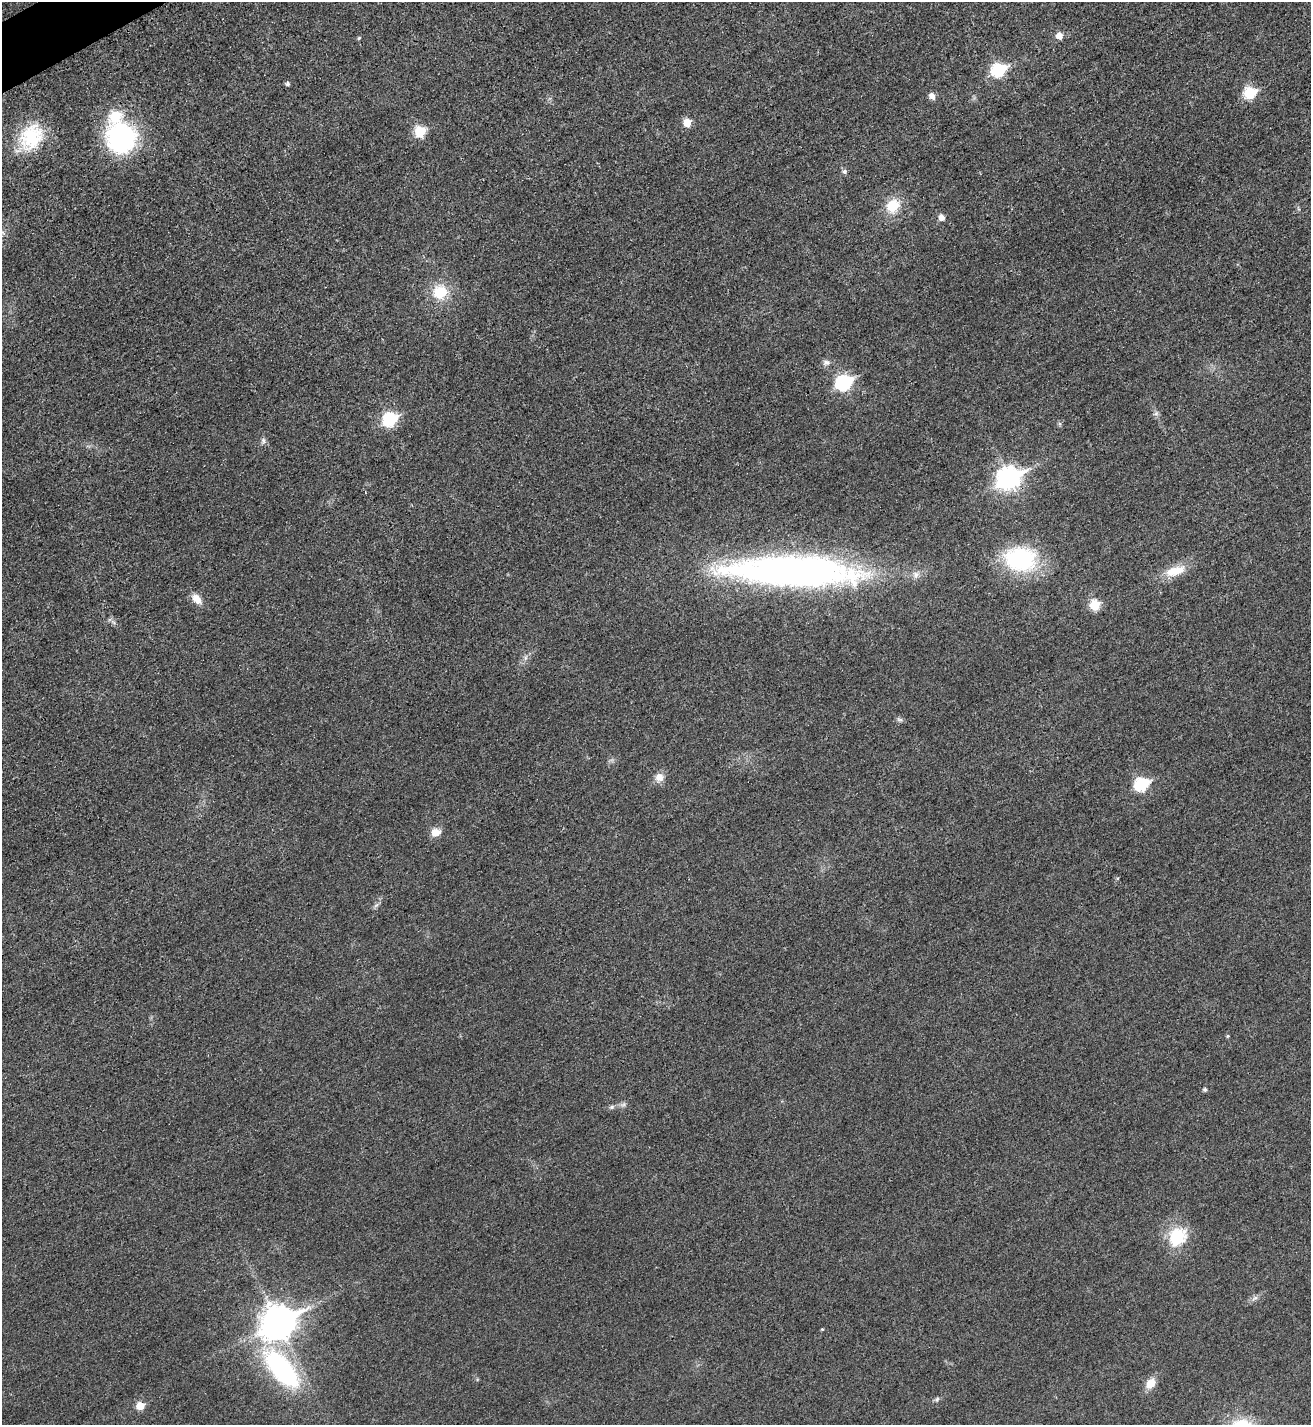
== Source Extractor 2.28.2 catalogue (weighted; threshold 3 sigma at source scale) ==
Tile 11 of 4 x 4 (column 3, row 3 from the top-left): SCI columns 2783-4091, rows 1440-2862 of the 5701 x 5713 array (HDU 1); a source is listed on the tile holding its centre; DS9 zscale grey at full resolution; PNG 1313 x 1427 px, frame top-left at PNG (2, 2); no overlay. Shown black and unused: <1% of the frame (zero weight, under 3 of 4 exposures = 1% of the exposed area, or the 3 px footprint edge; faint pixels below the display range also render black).
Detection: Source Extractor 2.28.2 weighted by HDU 2 'WHT'; one run over the whole footprint, this tile lists its part. Background 0.0167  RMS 0.0057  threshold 0.0258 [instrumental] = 3 sigma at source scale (4.5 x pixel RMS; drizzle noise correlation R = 1.50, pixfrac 1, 0.05/0.05 arcsec/px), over >= 5 px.
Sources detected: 44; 2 inside a brighter listed object's ellipse — not listed separately; the other 42 listed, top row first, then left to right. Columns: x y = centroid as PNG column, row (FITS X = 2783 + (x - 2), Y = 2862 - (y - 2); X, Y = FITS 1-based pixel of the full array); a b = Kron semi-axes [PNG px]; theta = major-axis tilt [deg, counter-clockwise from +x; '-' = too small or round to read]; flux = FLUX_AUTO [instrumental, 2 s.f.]
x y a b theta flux
1059 36 6 5 - 6.5
359 38 4 4 - 0.74
998 70 8 7 - 59
287 84 5 5 - 1.4
1250 93 7 6 - 42
932 96 8 6 -62 3
687 123 6 6 - 10
420 132 6 6 - 32
31 137 36 27 56 33
121 138 30 28 -71 88
845 171 7 5 44 1.6
893 206 15 12 46 16
941 217 6 6 - 3.9
440 292 16 15 - 18
826 362 10 7 0 2.5
843 383 8 7 - 110
1156 413 7 6 - 1.5
390 419 8 7 - 72
263 441 9 6 -90 1.7
1009 478 11 8 27 340
1020 559 40 29 -5 55
1175 571 28 12 17 12
793 572 134 29 -2 340
197 599 14 9 -46 5.9
1095 605 6 6 - 22
900 720 8 6 -1 1.4
659 777 12 11 - 4.9
1141 784 8 6 25 66
436 832 10 8 17 6.5
376 905 8 5 44 1.5
1228 1036 4 3 - 0.76
1205 1089 5 4 - 1.2
623 1104 8 5 44 1.4
612 1107 7 5 16 1.4
1177 1237 22 18 51 25
1255 1298 12 4 39 1.9
278 1322 13 10 32 960
822 1329 4 3 - 0.57
282 1369 58 25 -49 81
1151 1383 12 9 53 7.2
937 1399 8 6 51 1.3
140 1406 6 5 - 12
Overlapping masked pixels (flux is a lower limit): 1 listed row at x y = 1009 478